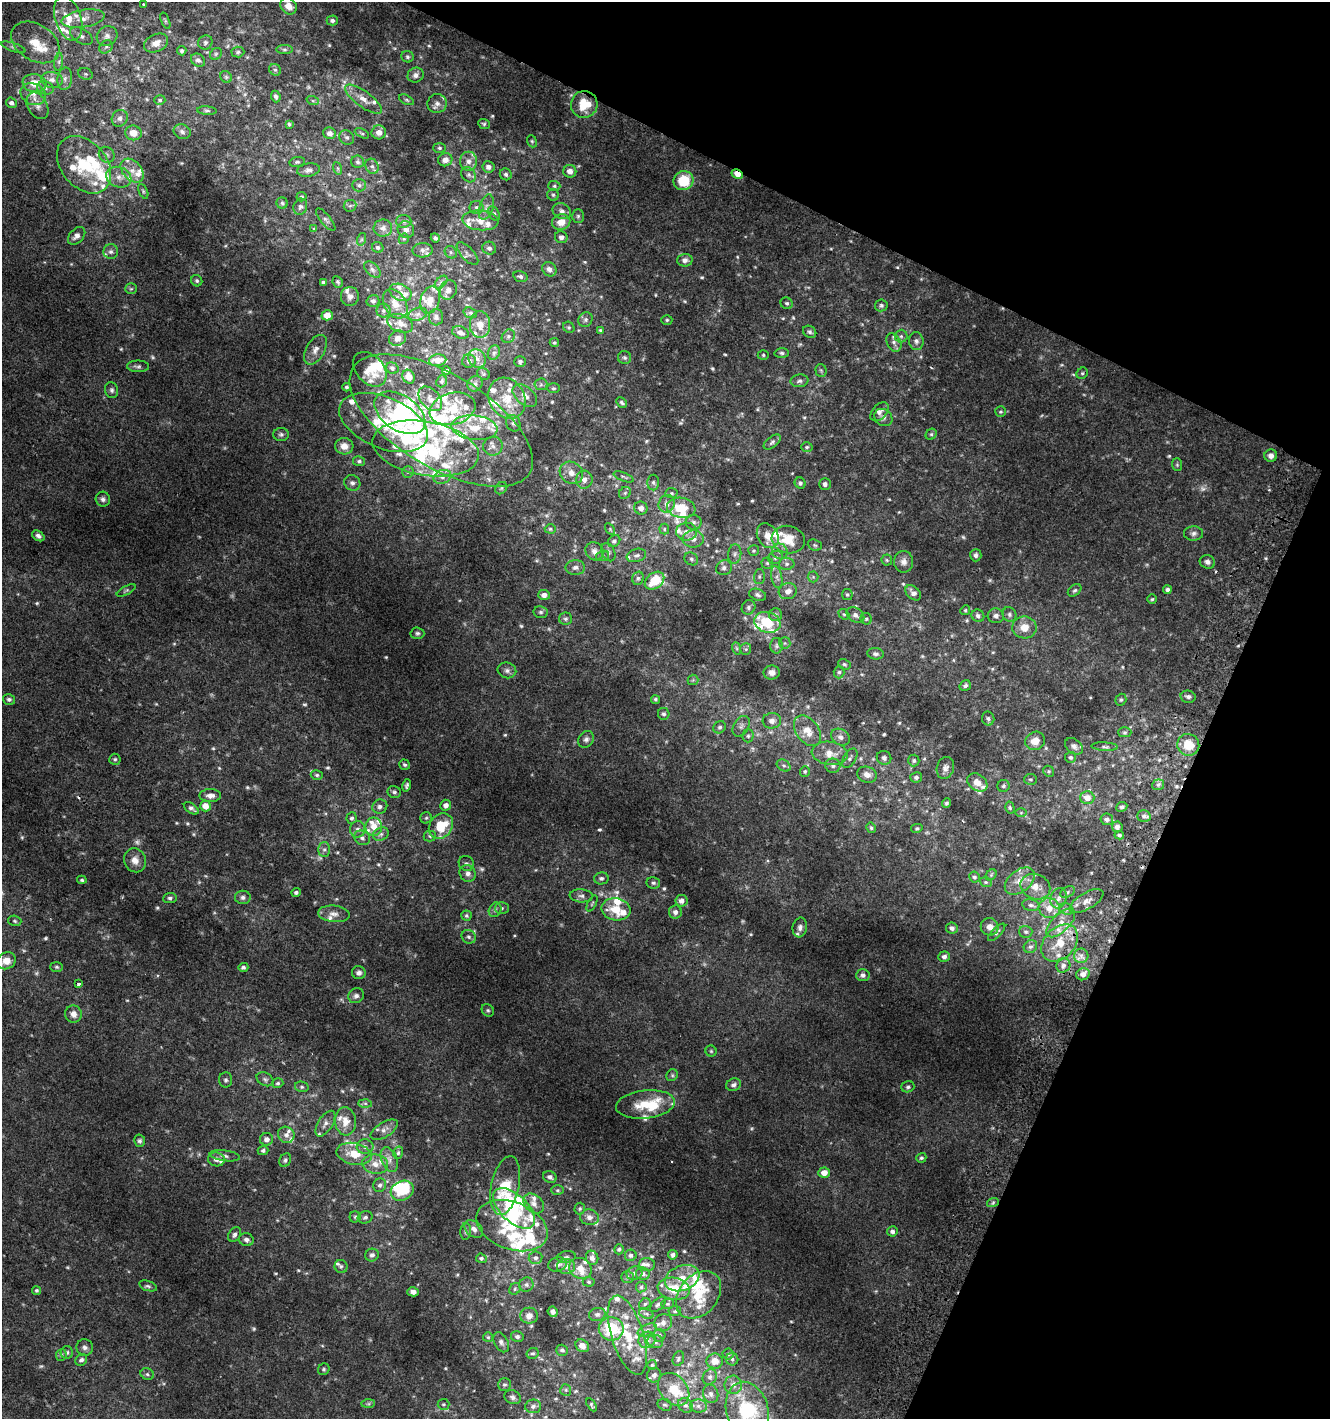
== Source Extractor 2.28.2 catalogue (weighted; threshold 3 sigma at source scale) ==
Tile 8 of 4 x 4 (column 4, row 2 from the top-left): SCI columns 4294-5621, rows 2853-4269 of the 5865 x 5714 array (HDU 1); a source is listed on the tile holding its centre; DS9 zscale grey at full resolution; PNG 1332 x 1421 px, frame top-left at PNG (2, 2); each listed source drawn as its Kron ellipse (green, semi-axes under 4 px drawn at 4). Shown black and unused: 23% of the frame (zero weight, under 2 of 3 exposures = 2% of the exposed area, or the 3 px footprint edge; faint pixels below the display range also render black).
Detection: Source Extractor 2.28.2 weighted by HDU 2 'WHT'; one run over the whole footprint, this tile lists its part. Background 0.0117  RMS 0.0064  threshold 0.0286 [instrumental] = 3 sigma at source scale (4.5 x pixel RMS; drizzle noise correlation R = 1.50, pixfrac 1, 0.0396/0.0396 arcsec/px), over >= 5 px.
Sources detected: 736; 17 too faint to see at this stretch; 4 inside a brighter object's white glare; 2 cosmic-ray / hot-pixel residue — neither listed nor drawn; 114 inside a brighter listed object's ellipse — not listed separately; of the other 599, all 500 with FLUX_AUTO >= 0.895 (the completeness limit of this list) listed and drawn (99 fainter detections not listed), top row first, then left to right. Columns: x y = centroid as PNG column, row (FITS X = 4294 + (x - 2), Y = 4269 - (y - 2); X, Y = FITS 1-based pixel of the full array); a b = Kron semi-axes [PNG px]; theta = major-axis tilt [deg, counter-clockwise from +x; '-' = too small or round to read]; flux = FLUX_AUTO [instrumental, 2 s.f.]
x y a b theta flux
144 5 3 3 - 10
289 6 9 7 -48 6.8
68 18 23 13 -71 15
83 19 22 8 10 8.1
332 20 5 5 - 2
165 21 8 4 -69 1.1
81 36 12 7 -31 3.2
107 36 11 9 35 3.9
35 42 26 18 -33 16
205 42 7 6 - 1.7
156 43 12 8 25 5.3
13 47 12 4 -19 1.8
106 47 7 6 - 1.8
285 50 8 4 0 1.4
182 51 4 4 - 1.2
238 52 6 5 - 1.2
216 54 6 5 - 1
407 57 6 5 - 1.2
198 60 8 6 -36 2
59 62 9 4 82 1.9
275 70 6 5 - 1.3
85 74 7 5 -20 1.4
416 75 8 7 - 2.6
226 77 6 5 - 1.2
65 79 11 7 81 3.5
52 80 11 8 -9 4.3
35 83 12 9 -8 11
45 88 8 6 -17 2.3
33 94 13 10 -25 6.4
276 96 6 4 -68 1.5
364 99 22 7 -36 6.9
160 100 5 4 - 1
407 100 8 4 -27 1.1
313 101 6 4 -18 0.95
11 103 5 5 - 2.1
437 103 10 9 - 3.3
584 104 13 13 - 14
37 106 14 10 -62 5.4
207 111 10 4 -5 1.2
120 118 9 7 54 2.8
289 124 4 4 - 0.99
484 124 6 5 - 1
182 132 9 7 -21 2.1
379 132 7 7 - 4.2
133 133 8 7 - 6.1
330 133 6 5 - 3.6
362 133 7 4 -25 1
347 137 8 7 - 1.7
532 141 6 4 -68 0.94
440 148 6 5 - 1.1
107 155 8 7 - 2.3
445 160 7 6 - 4
468 161 9 8 - 3.8
297 162 8 5 9 1.1
358 162 6 6 - 1.7
84 165 32 22 -50 33
372 166 8 6 -61 1.9
488 167 6 5 - 2.9
337 168 6 4 -70 0.95
308 170 11 7 11 2.4
132 171 14 9 -48 6.4
570 171 6 6 - 4
506 174 6 5 - 1.6
737 174 6 4 -28 7.7
469 175 8 6 -53 1.9
119 177 13 10 -21 5.5
684 181 10 9 - 19
359 185 7 6 - 1.8
554 186 6 5 - 1.1
143 191 8 4 -64 1
553 195 6 5 - 1.2
302 197 5 4 - 0.95
282 203 5 5 - 1.1
350 206 6 5 - 1.3
300 207 8 6 70 1.9
477 207 7 6 - 1.9
486 207 13 7 72 3.8
562 211 9 7 -25 3.2
494 214 8 5 -61 1.5
578 216 7 5 89 1.3
326 220 14 5 -50 1.8
480 220 18 10 -5 9
404 221 7 6 - 1.9
561 222 9 8 - 7.6
314 228 3 3 - 2
383 228 9 8 - 3.3
406 230 9 8 - 2.7
77 236 10 7 46 3.1
561 237 6 6 - 2.5
435 238 5 4 - 1.5
362 239 6 4 71 1.1
404 239 5 5 - 0.9
378 247 6 5 - 1.4
489 248 7 6 - 2.5
423 250 10 7 1 2.4
111 252 7 7 - 2.1
451 252 7 5 -47 1.4
467 254 14 6 -47 2.7
685 260 7 6 - 3.1
549 269 7 6 - 2.9
372 270 10 6 -46 2.4
520 276 7 5 -16 1.5
197 281 6 5 - 1.2
323 282 4 3 - 1.2
338 282 6 5 - 1.2
441 282 7 4 45 1.7
131 289 6 5 - 0.9
448 290 10 8 65 3.4
401 292 11 8 -24 4
350 296 9 9 - 3
430 300 14 9 74 7.1
373 301 6 5 - 1.7
787 303 6 5 - 1.4
395 304 16 11 -58 8
881 305 6 6 - 1.4
383 311 7 7 - 1.8
470 313 7 5 -19 1.3
418 314 10 6 18 2.4
327 315 5 5 - 8.2
436 317 8 7 - 1.9
585 320 7 6 - 1.7
667 320 5 5 - 1
400 323 13 8 -21 5.1
480 325 13 10 -86 6.5
569 327 6 5 - 0.91
600 330 4 3 - 0.91
460 332 8 6 -21 2.8
810 332 7 5 -34 1.7
508 336 7 6 - 1.6
901 336 6 6 - 1.7
398 338 8 7 - 2.5
916 341 9 7 -84 2.4
894 342 10 6 -62 2.6
554 343 4 4 - 0.91
315 350 16 9 61 5.4
494 353 7 6 - 1.9
782 353 7 5 -2 1.4
763 355 5 5 - 0.96
625 358 6 6 - 1.2
477 359 9 8 - 4
438 360 9 6 6 6
469 361 7 6 - 2.4
520 361 6 5 - 1.2
138 366 11 6 -1 1.8
392 368 6 5 - 1.5
370 369 20 13 -48 10
446 370 4 3 - 1.3
821 370 6 5 - 1
1082 373 6 5 - 1.1
484 374 7 5 -37 1.2
409 377 7 6 - 4
442 381 6 5 - 1.2
799 381 9 6 9 2
475 384 8 7 - 2.4
541 384 6 6 - 1.6
346 387 4 3 - 0.98
554 388 6 5 - 1.1
112 390 8 6 -75 1.7
525 396 14 8 -40 4.9
507 398 21 17 -62 17
430 399 14 9 -48 5.1
622 402 6 4 -45 1.2
453 409 23 16 15 18
880 412 11 7 49 3.2
1001 412 5 5 - 1.1
400 413 28 17 -34 44
883 417 9 8 - 2.4
441 421 103 47 -31 140
383 422 47 25 -23 38
513 423 8 7 - 2.2
474 428 23 12 -7 14
281 434 8 6 0 1.6
931 434 6 5 - 1
772 442 10 5 40 1.7
344 446 9 8 - 5
493 446 10 9 - 3
807 447 5 4 - 0.91
426 448 54 27 -10 71
1271 456 6 6 - 2.8
359 461 6 5 - 1.3
1177 465 6 5 - 1
408 472 6 5 - 1.4
571 473 12 10 -36 5.5
442 477 9 6 23 2.9
624 477 11 3 -21 1.1
584 480 9 8 - 3.5
653 482 8 6 -89 1.4
352 483 8 7 - 2.3
800 483 6 5 - 1.4
825 484 6 6 - 1.6
501 488 7 5 47 1.2
625 493 6 5 - 1.3
672 493 6 5 - 1.1
103 499 7 7 - 2
667 504 9 8 - 3.9
641 508 7 6 - 3.3
681 508 14 10 -10 15
694 522 8 7 - 2.1
550 529 5 4 - 0.92
610 529 6 4 -59 0.91
664 529 5 5 - 0.93
686 532 10 9 - 4.3
1194 533 9 7 3 2.2
38 536 7 4 -34 1.9
768 536 13 10 -58 6.9
693 539 10 8 0 5.1
788 539 17 13 -16 15
614 541 7 5 42 1.5
815 545 7 5 -21 1.2
594 551 9 8 - 3.3
754 551 5 5 - 1
780 551 8 7 - 3.1
608 552 9 6 -64 1.9
735 554 10 6 82 2.2
636 555 10 6 16 2.2
976 555 6 5 - 1.9
603 556 7 5 19 1.2
775 557 7 6 - 2
691 559 7 6 - 1.5
887 560 5 5 - 0.94
904 562 11 9 -89 3.6
1207 562 8 6 -18 2.2
767 563 5 5 - 1.2
787 564 8 6 1 1.8
575 567 10 7 0 2.3
724 568 8 7 - 2.2
759 576 7 5 88 1.3
777 577 11 5 -78 2.6
813 577 5 5 - 1.1
638 578 7 5 75 1.7
655 581 11 7 40 16
1075 590 7 5 37 1.2
1167 590 4 4 - 1.6
126 591 10 4 28 1.1
788 591 9 8 - 4.3
913 593 9 6 -41 2.8
847 594 5 5 - 1.1
544 595 6 5 - 3
757 595 9 6 -19 1.7
1152 599 5 5 - 0.92
749 607 7 6 - 1.5
965 610 5 4 - 0.9
541 612 7 6 - 1.6
844 614 6 4 -40 0.94
1009 614 7 6 - 1.7
775 615 6 6 - 1.6
855 615 10 7 -34 2.9
978 616 6 6 - 2.1
996 616 8 7 - 2.5
566 619 6 6 - 1.5
866 619 6 5 - 1.1
767 622 13 10 -16 25
1024 627 12 11 - 7.1
417 633 7 6 - 1.4
785 643 6 5 - 1.1
777 646 8 6 -90 1.6
736 648 6 4 -71 0.98
746 649 6 5 - 1.2
875 654 8 5 -5 1.7
844 664 6 5 - 1.2
507 670 9 8 - 2.4
772 672 8 7 - 3.3
839 672 6 5 - 1.3
693 680 5 5 - 0.92
965 685 6 5 - 1.5
1188 697 7 6 - 1.9
9 699 6 5 - 1.8
655 699 4 4 - 1
1121 700 6 5 - 1.1
664 714 6 5 - 1.5
988 719 7 6 - 1.7
772 721 9 8 - 3.4
741 726 11 7 59 2.7
720 727 6 5 - 1.5
807 731 17 11 -53 9.1
1125 732 6 5 - 1.1
748 736 6 5 - 1.3
841 737 10 7 -31 2.8
586 739 9 7 52 2.2
1035 741 10 9 - 6.3
1188 745 11 10 - 12
1074 746 10 7 -39 2.7
1105 747 13 3 -4 1.5
830 753 18 11 -7 8.1
1070 757 5 5 - 1.3
850 758 11 6 60 1.9
884 758 7 7 - 1.9
115 759 5 5 - 1.1
914 761 6 5 - 1.2
405 765 5 5 - 1.2
784 765 7 5 -32 1.4
833 766 7 7 - 1.8
945 768 11 8 73 3.1
805 771 5 5 - 0.99
1049 771 6 5 - 0.94
317 775 6 5 - 1.2
867 775 10 7 -18 4
916 777 6 5 - 1.6
1031 779 6 5 - 1.1
977 782 11 8 -35 5.6
407 785 6 4 75 1.3
1158 785 6 5 - 1.3
1003 786 6 6 - 1.4
394 792 7 6 - 1.5
210 795 10 6 0 4
1087 798 7 6 - 5.7
946 803 5 4 - 1.2
446 805 5 5 - 3.1
205 806 5 5 - 6.6
380 807 7 7 - 2.3
1122 807 6 4 26 1.4
191 808 8 4 -35 1.9
1010 808 6 4 -75 0.96
1021 813 6 4 1 0.91
1144 816 6 5 - 1.8
352 818 6 5 - 1.4
426 818 6 5 - 1.1
1107 819 6 6 - 2.3
441 826 13 11 53 20
374 827 9 8 - 6.9
1117 827 5 5 - 2
871 828 5 4 - 1.1
917 828 5 4 - 0.93
358 829 8 7 - 2.7
381 834 8 6 27 2
1119 835 4 3 - 1.2
430 836 6 5 - 1.2
362 838 8 7 - 2.4
324 849 7 6 - 1.8
135 860 12 10 -66 5.3
466 863 8 7 - 1.9
468 873 8 7 - 3.3
991 875 6 4 46 1
974 877 5 5 - 1.3
601 878 7 6 - 1.9
82 880 5 4 - 1.1
1020 881 17 10 39 7.9
986 882 6 4 -20 0.9
653 883 7 6 - 1.5
1035 887 15 12 -23 7.8
1067 892 8 5 28 1.4
296 893 4 4 - 1.5
581 896 11 6 -4 2.5
243 897 8 6 -1 2
170 898 6 5 - 1.5
1058 898 10 8 73 3.4
681 901 6 6 - 3.3
1087 901 19 8 30 5
592 904 9 3 63 0.94
1031 905 8 6 -11 1.9
502 908 7 6 - 1.5
1049 908 11 10 - 7
616 909 14 11 -11 16
1066 909 7 5 -22 1.8
495 910 7 6 - 1.7
675 912 7 6 - 2.9
334 914 16 8 -6 4.3
466 916 5 5 - 1.1
15 921 7 5 -18 1.1
1061 923 18 8 44 7
800 927 10 7 81 2.6
990 927 9 8 - 4.2
952 928 6 5 - 1.9
997 932 11 4 45 1.4
1026 932 7 6 - 1.4
469 937 7 6 - 1.8
1060 943 21 15 46 16
1030 947 7 6 - 1.7
944 956 6 5 - 2.3
1081 956 7 7 - 2.7
6 961 10 8 25 6.8
1063 965 7 6 - 2.4
57 967 6 5 - 1.2
243 967 5 4 - 1.5
359 973 7 6 - 2.4
1083 974 7 6 - 3.5
863 975 7 6 - 2.2
78 984 3 3 - 2.7
356 996 8 7 - 2.3
488 1010 7 5 -43 1.1
73 1014 8 8 - 3.9
711 1051 5 5 - 0.91
672 1075 6 5 - 1.2
265 1079 9 6 -29 1.7
226 1080 7 6 - 1.5
278 1083 5 5 - 1.2
734 1085 8 6 20 2.2
302 1087 7 5 -14 1.2
908 1087 6 5 - 1.4
365 1103 7 4 -1 1.2
645 1104 29 14 6 19
345 1121 14 10 -84 7.5
325 1124 14 7 57 3.4
384 1130 15 7 32 3.6
286 1135 8 8 - 3
266 1139 6 6 - 3
140 1141 6 5 - 1.5
365 1147 8 7 - 2.5
263 1150 5 4 - 1.5
398 1153 6 5 - 1.2
354 1154 18 10 -12 12
225 1156 15 5 -7 2.3
921 1158 5 4 - 1.1
216 1159 8 7 - 2.5
389 1159 13 8 -67 3.9
285 1160 7 5 62 1.3
375 1164 13 9 -8 5.8
824 1173 5 5 - 5.5
550 1177 7 5 -26 2
380 1185 7 6 - 1.6
505 1186 30 14 78 28
557 1190 6 5 - 0.98
402 1191 12 9 25 15
993 1202 6 4 20 1
534 1204 11 8 -43 4.1
514 1208 26 13 -43 35
580 1209 6 5 - 1
355 1217 5 5 - 1
365 1217 7 6 - 1.6
589 1217 9 8 - 3.1
512 1226 37 23 -20 31
474 1229 10 7 -41 3.8
466 1231 8 5 85 1.5
892 1231 5 5 - 2.1
235 1234 8 5 54 2
246 1240 7 6 - 2.3
619 1249 5 4 - 1.3
372 1255 7 6 - 2
631 1255 6 5 - 1.6
673 1255 5 4 - 2
566 1257 9 5 8 1.8
481 1258 5 4 - 1.2
536 1258 7 6 - 2
592 1258 7 6 - 2.7
557 1264 9 7 14 2.9
647 1264 8 6 -2 1.9
341 1266 7 6 - 1.5
566 1266 9 7 4 3.3
580 1268 12 10 -29 6
634 1273 8 6 17 2
643 1274 7 6 - 1.8
627 1277 6 5 - 1.2
682 1278 18 12 20 12
589 1282 6 4 -1 0.89
526 1285 7 6 - 1.8
148 1286 9 5 -18 1.4
641 1287 5 5 - 1.1
515 1289 6 5 - 1.1
674 1289 16 11 -11 14
36 1290 5 4 - 0.98
413 1292 6 4 -15 2.5
699 1295 26 19 50 22
645 1304 6 5 - 1.1
658 1304 9 5 41 1.8
668 1304 6 5 - 1
675 1311 6 5 - 1.1
553 1312 5 5 - 2.2
597 1314 8 6 14 1.8
646 1314 7 4 -20 1.3
529 1316 9 8 - 4.1
663 1323 9 8 - 3.7
611 1329 12 11 - 27
647 1330 10 5 25 2.5
627 1335 41 16 -72 26
659 1335 6 6 - 1.5
488 1337 5 5 - 0.95
517 1337 6 5 - 1.6
647 1340 9 8 - 3.6
655 1341 8 6 -16 2.2
501 1342 11 6 -63 2.3
582 1346 7 6 - 3.7
85 1347 8 8 - 2.4
562 1350 6 5 - 1.5
67 1352 6 6 - 1.5
533 1353 6 5 - 1.2
728 1354 5 5 - 1.1
61 1355 6 5 - 1.1
678 1359 7 5 71 1.3
732 1359 6 6 - 1.4
81 1360 6 5 - 1.9
715 1361 8 7 - 6.1
652 1365 5 5 - 0.9
324 1369 6 5 - 1
147 1374 7 5 -27 1.4
654 1375 7 7 - 2.7
710 1377 8 6 61 2.3
504 1385 6 6 - 1.3
733 1385 9 8 - 4
674 1389 18 13 -49 16
566 1390 6 5 - 1.2
711 1394 9 7 -76 2.9
513 1397 8 6 -26 2
368 1404 7 4 0 1.2
443 1404 6 5 - 1.1
591 1405 7 3 -57 1
665 1405 7 5 -27 1.4
685 1405 8 6 -41 2.3
533 1406 8 6 5 2.6
698 1406 8 6 -3 2.8
747 1411 29 21 -74 57
Overlapping masked pixels (flux is a lower limit): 1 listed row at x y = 737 174
Isophote crosses this tile's border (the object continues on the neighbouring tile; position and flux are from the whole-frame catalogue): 2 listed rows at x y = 6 961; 747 1411